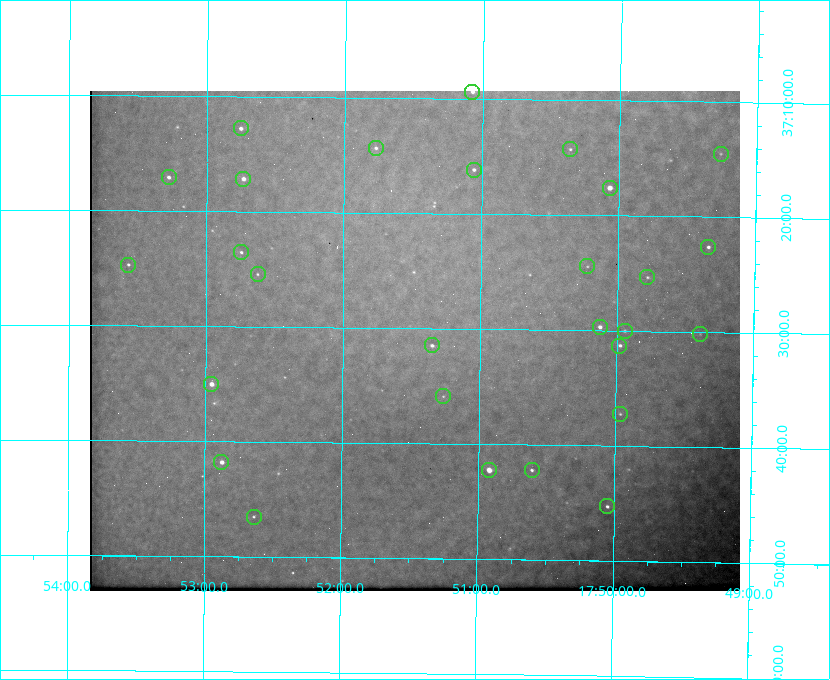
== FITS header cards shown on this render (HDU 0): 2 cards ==
NAXIS1  =                  650 / Width of table row in bytes
NAXIS2  =                  500 / Number of rows in table

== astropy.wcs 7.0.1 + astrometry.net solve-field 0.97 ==
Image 650 x 500 px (HDU 0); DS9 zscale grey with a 90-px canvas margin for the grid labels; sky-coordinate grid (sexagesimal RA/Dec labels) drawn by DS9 from the SOLVED WCS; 28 Tycho-2 reference stars matched to detected sources circled (green)
Header WCS: none
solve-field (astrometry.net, Tycho-2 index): SOLVED blind (the file carries no WCS)
Solved WCS: RA---TAN-SIP/DEC--TAN-SIP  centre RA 17:51:28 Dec +37:31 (267.87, +37.52 deg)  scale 5.21 arcsec/px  FOV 56.5' x 43.4'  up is +179 deg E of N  parity flipped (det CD > 0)
(file carries no celestial WCS; the grid is the blind solution)
Tycho-2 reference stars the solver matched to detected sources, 28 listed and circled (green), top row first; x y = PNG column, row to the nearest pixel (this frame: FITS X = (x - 90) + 1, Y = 500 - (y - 91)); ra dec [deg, ICRS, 3 dp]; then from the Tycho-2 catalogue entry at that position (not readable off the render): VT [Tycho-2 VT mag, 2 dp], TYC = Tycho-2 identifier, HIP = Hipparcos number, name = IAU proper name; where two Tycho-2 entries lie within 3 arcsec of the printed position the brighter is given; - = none
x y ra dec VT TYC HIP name
472 92 267.768 +37.157 9.98 2620-745-1 - -
241 128 268.189 +37.213 9.71 2620-542-1 - -
376 148 267.943 +37.240 10.39 2620-505-1 - -
570 149 267.589 +37.238 11.09 2619-212-1 - -
721 154 267.316 +37.242 12.03 2619-611-1 - -
474 170 267.764 +37.270 10.17 2620-784-1 - -
169 177 268.319 +37.285 9.88 2620-536-1 - -
243 179 268.183 +37.286 8.98 2620-786-1 87506 -
610 188 267.517 +37.293 8.96 2619-379-1 - -
708 247 267.335 +37.377 10.60 2619-634-1 - -
241 252 268.186 +37.393 10.44 2620-175-1 - -
128 265 268.392 +37.412 10.60 2620-800-1 - -
587 266 267.555 +37.408 11.50 2619-358-1 - -
258 274 268.156 +37.424 11.25 2620-712-1 - -
647 277 267.445 +37.422 11.17 2619-451-1 - -
600 327 267.531 +37.495 10.07 2619-274-1 - -
625 331 267.485 +37.500 11.33 2619-40-1 - -
700 334 267.347 +37.503 12.15 3088-638-1 - -
432 345 267.836 +37.525 9.96 3089-889-1 - -
619 346 267.494 +37.522 10.35 3088-270-1 - -
211 384 268.239 +37.584 8.64 3089-755-1 - -
443 396 267.815 +37.598 11.54 3089-1081-1 - -
620 414 267.491 +37.621 11.40 3088-1284-1 - -
221 462 268.219 +37.697 8.93 3089-671-1 - -
489 470 267.730 +37.705 8.13 3089-1203-1 87349 -
532 470 267.652 +37.703 11.04 3089-693-1 - -
607 506 267.512 +37.755 10.10 3089-2332-1 - -
254 517 268.159 +37.775 11.22 3089-2245-1 - -